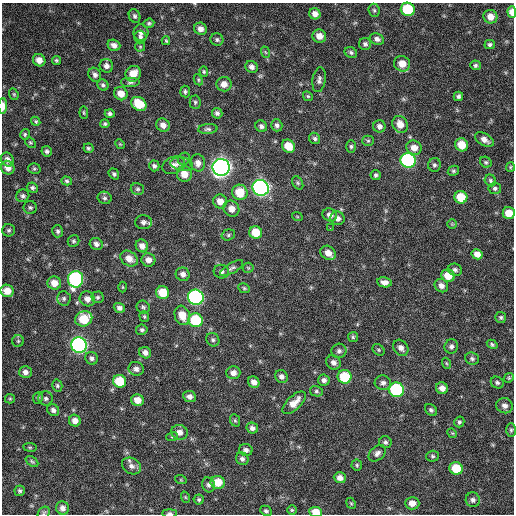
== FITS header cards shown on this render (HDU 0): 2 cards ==
NAXIS1  =                  512 / Axis length
NAXIS2  =                  512 / Axis length

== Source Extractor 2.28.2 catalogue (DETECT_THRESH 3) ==
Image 512 x 512 px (HDU 0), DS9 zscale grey, 1 PNG px = 1 image px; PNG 516 x 516 px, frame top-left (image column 1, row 512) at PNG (2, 3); each listed source drawn as its Kron ellipse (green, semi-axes under 4 px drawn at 4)
Background 297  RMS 18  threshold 53.6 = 3 sigma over >= 5 px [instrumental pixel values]
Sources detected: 212; all 212 listed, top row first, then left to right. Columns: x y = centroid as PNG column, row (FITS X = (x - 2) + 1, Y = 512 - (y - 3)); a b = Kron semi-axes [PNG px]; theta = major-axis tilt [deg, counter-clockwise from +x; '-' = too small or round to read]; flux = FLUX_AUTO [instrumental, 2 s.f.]
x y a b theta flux
408 9 7 6 - 55000
374 10 6 5 - 2100
512 12 6 4 -85 11000
315 14 6 5 - 6800
135 16 7 5 -66 2900
490 17 7 6 - 11000
149 23 5 4 - 2000
201 29 6 6 - 6300
141 32 8 7 - 5100
319 36 7 6 - 9200
140 37 6 6 - 2900
377 39 7 5 -21 4200
217 40 6 6 - 2700
166 41 4 3 - 1600
365 44 6 6 - 2900
490 44 5 4 - 2400
114 45 6 5 - 5600
140 47 5 5 - 1400
265 52 6 3 -70 1500
351 52 6 5 - 2400
39 60 6 6 - 8700
56 60 4 4 - 1900
402 64 8 7 - 14000
475 65 5 4 - 2100
106 66 7 6 - 4900
252 67 6 5 - 4700
204 72 5 4 - 1600
133 74 8 7 - 16000
95 75 7 6 - 4000
198 80 6 4 -63 1600
319 80 12 6 81 4200
130 82 10 5 0 3100
224 84 7 7 - 8300
103 85 6 5 - 2700
185 91 6 5 - 2300
14 94 6 4 -69 1600
121 94 7 6 - 12000
308 96 5 4 - 1700
458 96 4 4 - 2600
195 102 6 5 - 2400
139 104 8 6 -35 30000
3 106 8 3 90 8300
84 113 6 4 -83 1500
217 113 5 5 - 3200
110 114 5 4 - 2900
36 121 5 4 - 1700
105 124 4 4 - 2100
400 124 9 7 -60 12000
163 125 7 6 - 6900
277 125 6 5 - 3500
261 126 6 5 - 3200
379 126 6 6 - 4500
208 129 10 5 3 2900
25 134 5 4 - 1800
315 138 6 5 - 2600
484 140 10 6 -30 7200
368 141 5 5 - 1900
30 143 6 4 -48 1700
120 144 5 4 - 1400
462 145 7 6 - 19000
288 146 7 6 - 19000
351 146 6 5 - 2200
88 148 5 5 - 2100
414 148 8 7 - 11000
47 151 5 5 - 2900
7 159 7 6 - 5500
184 159 6 5 - 2400
408 160 8 7 - 190000
486 162 6 5 - 2100
198 163 8 7 - 7600
182 164 11 6 -11 5100
174 165 12 8 22 7800
434 165 7 6 - 2700
154 166 5 5 - 3200
221 167 8 8 - 710000
510 167 5 4 - 1300
8 168 7 6 - 8400
34 169 6 5 - 2000
453 171 6 5 - 2000
114 174 6 4 -53 2300
184 174 8 7 - 14000
376 175 5 5 - 2400
490 180 6 5 - 2200
67 181 5 4 - 2100
298 183 7 5 -60 2000
32 188 6 5 - 2400
261 188 8 8 - 400000
495 188 6 5 - 2400
137 189 7 6 - 2400
240 192 8 7 - 28000
23 196 6 6 - 3200
461 197 6 6 - 26000
105 198 7 6 - 2600
220 201 7 7 - 9500
30 208 6 6 - 2500
231 209 8 7 - 9400
509 213 6 6 - 16000
330 215 7 6 - 5300
297 216 5 3 - 1100
338 218 7 6 - 5200
143 222 8 7 - 4500
452 224 5 5 - 1400
330 228 2 2 - 3400
9 230 6 6 - 2400
58 231 6 5 - 2700
256 233 6 6 - 23000
228 235 7 5 17 2200
74 241 6 5 - 2200
96 244 6 6 - 4100
142 246 7 6 - 6600
328 253 8 6 -37 10000
477 254 5 5 - 7800
129 259 9 7 -36 10000
148 260 7 6 - 8100
232 268 13 5 31 3400
248 268 5 5 - 1600
455 270 7 6 - 3300
221 272 7 7 - 3900
183 274 7 6 - 5000
448 276 7 6 - 17000
76 279 8 7 - 190000
385 282 7 5 -9 5700
54 283 7 6 - 12000
441 286 7 6 - 5700
123 287 5 3 - 1100
244 288 6 5 - 1800
7 291 7 6 - 14000
163 292 6 6 - 25000
98 297 6 6 - 2400
196 297 8 7 - 260000
64 298 7 7 - 3100
87 299 8 7 - 7200
143 307 7 6 - 2300
119 308 6 4 -17 4100
182 315 10 7 -72 16000
144 317 5 4 - 1700
501 317 5 5 - 2200
84 319 8 7 - 34000
195 320 7 7 - 60000
142 330 5 5 - 2500
353 337 5 5 - 1900
213 340 7 6 - 2800
18 341 6 6 - 2200
492 344 5 4 - 2000
79 345 8 7 - 350000
451 346 7 6 - 3800
401 348 9 7 -51 6200
378 350 6 5 - 1900
339 351 7 7 - 3800
145 353 6 5 - 5400
92 358 6 6 - 3400
472 359 7 6 - 2900
333 362 8 6 -38 5300
446 363 5 3 - 1400
136 369 8 7 - 4800
25 372 6 6 - 5100
233 373 7 6 - 6500
281 376 7 6 - 5100
345 377 7 7 - 43000
509 378 5 4 - 1500
324 380 6 5 - 4100
120 381 7 6 - 33000
254 382 6 5 - 6500
383 383 8 7 - 4500
497 383 7 5 -29 2500
57 386 6 5 - 2300
442 388 6 6 - 7200
397 390 7 7 - 130000
316 391 6 5 - 2400
189 397 6 5 - 5300
38 398 6 5 - 1800
46 398 7 7 - 3100
10 399 5 4 - 1500
137 400 6 5 - 12000
294 403 15 7 43 13000
505 406 8 7 - 5900
53 410 6 5 - 4000
431 410 7 5 -44 2700
235 420 6 5 - 1800
75 421 6 5 - 6800
459 422 5 5 - 2100
252 428 6 5 - 4000
511 430 7 5 89 2000
179 432 8 7 - 7800
452 433 5 4 - 1300
172 437 6 3 19 1400
385 442 6 6 - 2800
30 447 7 3 -8 1400
246 450 7 6 - 4300
377 453 10 6 39 4800
432 456 6 5 - 2200
242 459 6 6 - 3300
32 461 7 4 -37 1900
357 465 5 5 - 2000
131 466 10 7 -31 6200
456 468 7 6 - 32000
340 478 6 5 - 7000
181 480 6 3 -18 1200
218 482 7 6 - 21000
208 485 7 6 - 3500
20 491 5 5 - 2400
185 497 6 3 -71 1300
199 499 5 5 - 2200
473 500 7 7 - 4100
351 503 6 4 -67 1500
412 503 7 6 - 9400
62 508 7 6 - 5400
292 510 5 5 - 1700
266 511 6 5 - 2400
316 512 6 5 - 18000
44 513 7 5 49 2300
170 513 7 4 0 2700
At the frame edge (FLAGS 8, measured only in part): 6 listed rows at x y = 512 12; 3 106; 509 213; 316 512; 44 513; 170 513